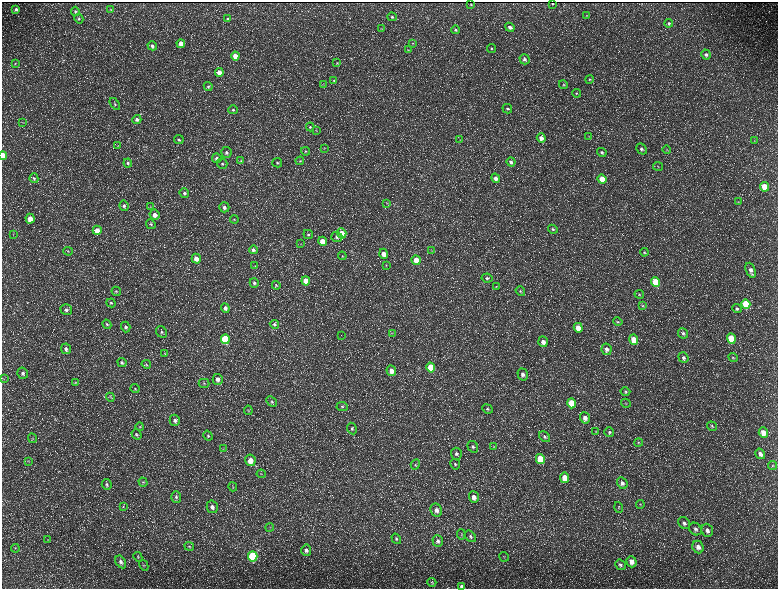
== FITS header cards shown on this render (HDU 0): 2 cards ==
NAXIS1  =                 1552 / length of data axis 1
NAXIS2  =                 1173 / length of data axis 2

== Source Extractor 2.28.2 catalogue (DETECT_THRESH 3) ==
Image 1552 x 1173 px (HDU 0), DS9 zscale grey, zoomed out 1/2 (1 PNG px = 2 x 2 image px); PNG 780 x 591 px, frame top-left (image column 1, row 1173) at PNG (2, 2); each listed source drawn as its Kron ellipse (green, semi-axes under 4 px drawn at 4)
Background 216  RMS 9.8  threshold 29.3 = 3 sigma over >= 5 px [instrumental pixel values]
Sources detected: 235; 33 cannot appear on this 1/2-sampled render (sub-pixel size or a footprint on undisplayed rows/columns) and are neither listed nor drawn; the other 202 listed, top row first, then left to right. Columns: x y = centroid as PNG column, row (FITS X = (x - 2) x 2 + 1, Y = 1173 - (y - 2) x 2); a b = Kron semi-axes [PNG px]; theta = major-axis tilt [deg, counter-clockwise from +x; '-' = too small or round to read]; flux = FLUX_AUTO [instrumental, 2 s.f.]
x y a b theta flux
552 3 2 1 - 1200
471 5 2 2 - 1500
16 9 4 3 - 4400
111 10 4 3 - 1200
75 11 5 4 - 2900
586 15 4 3 - 1300
392 17 5 4 - 3300
79 19 5 4 - 3100
228 19 4 3 - 3000
669 23 4 4 - 3800
510 27 5 4 - 6500
381 29 3 3 - 1100
456 30 4 4 - 3000
181 44 4 4 - 23000
413 44 4 3 - 1300
152 46 5 4 - 4900
491 48 5 4 - 2600
408 50 3 3 - 1200
706 55 5 4 - 5400
235 56 4 4 - 22000
525 59 5 5 - 5500
337 63 4 4 - 2200
15 64 4 3 - 1400
219 72 4 4 - 15000
589 79 4 3 - 2100
334 80 4 3 - 2000
324 85 4 2 - 870
563 85 4 3 - 1900
208 86 4 4 - 2700
576 93 4 3 - 1900
115 104 7 4 -53 3300
507 109 5 4 - 3700
233 110 5 4 - 3000
137 120 4 4 - 6300
23 123 3 2 - 1100
310 127 4 4 - 2500
316 130 3 2 - 1100
589 136 3 2 - 1300
541 138 5 4 - 11000
179 139 5 4 - 3600
460 140 3 3 - 1200
755 141 3 2 - 1000
118 146 3 2 - 920
325 148 4 2 - 1300
641 149 6 5 - 5400
667 149 4 3 - 2000
306 151 4 4 - 2300
226 152 5 5 - 5600
602 152 5 4 - 3900
3 155 4 2 - 26000
217 158 5 4 - 6300
241 161 4 4 - 2100
300 161 4 3 - 2200
511 162 4 3 - 5500
128 163 4 4 - 2800
277 163 5 4 - 3100
222 164 5 5 - 3900
658 166 5 3 - 2000
34 178 5 4 - 3300
496 178 5 4 - 8700
602 179 5 4 - 33000
764 187 5 4 - 36000
184 193 5 4 - 5400
738 202 3 2 - 920
386 203 3 3 - 1300
124 206 5 4 - 5100
151 207 4 3 - 1700
224 207 5 5 - 7300
155 215 5 5 - 13000
30 219 5 4 - 21000
234 219 4 3 - 2100
151 224 5 4 - 3100
553 229 5 4 - 3400
97 230 4 4 - 18000
342 233 5 4 - 20000
13 234 3 2 - 1200
308 234 5 4 - 3500
337 237 5 5 - 5200
323 241 4 4 - 32000
301 244 3 2 - 1200
253 250 4 4 - 5700
68 251 5 2 - 1600
432 251 3 2 - 980
644 252 4 4 - 2200
384 254 5 4 - 16000
342 256 4 3 - 1800
196 259 5 4 - 15000
416 260 5 4 - 30000
386 265 4 3 - 1900
255 266 3 2 - 1100
751 270 8 4 -69 9600
487 278 5 4 - 3700
306 281 4 4 - 40000
656 282 5 4 - 66000
254 283 5 4 - 3800
276 285 4 3 - 2000
496 287 3 2 - 1100
116 291 5 4 - 2800
520 291 5 4 - 2600
639 294 5 3 - 2000
111 303 4 4 - 2700
746 304 5 4 - 90000
642 306 4 3 - 2100
225 308 5 4 - 7000
737 309 5 4 - 4100
66 310 6 5 - 5500
618 322 5 4 - 2400
107 324 5 4 - 3100
274 324 5 4 - 4200
126 327 5 4 - 5600
578 328 5 4 - 23000
161 332 6 5 - 4300
393 333 3 2 - 1300
683 333 5 5 - 3800
341 335 2 1 - 390
225 339 5 4 - 92000
731 339 5 4 - 76000
634 340 5 4 - 31000
543 342 5 4 - 10000
66 349 5 5 - 6200
607 349 6 5 - 7300
165 353 3 2 - 1200
733 357 5 4 - 2500
683 358 6 5 - 5100
122 363 5 4 - 3800
146 364 5 3 - 2500
431 368 5 4 - 63000
391 371 5 4 - 16000
23 373 6 5 - 5500
523 374 6 5 - 7900
3 379 3 2 - 1000
218 379 5 5 - 9200
75 382 4 3 - 1500
204 383 5 4 - 3200
135 389 4 3 - 2200
625 392 5 4 - 2900
110 397 4 3 - 1700
272 401 6 4 -44 3500
571 403 5 4 - 52000
626 403 5 2 - 1100
342 406 5 4 - 4100
487 409 5 4 - 3400
248 410 4 4 - 2400
585 418 5 5 - 10000
175 420 5 5 - 7000
712 426 5 4 - 2600
140 427 4 3 - 1700
352 428 6 4 -64 4000
596 431 4 2 - 970
609 432 5 4 - 3500
763 433 5 4 - 22000
136 434 5 4 - 3400
208 436 5 4 - 3000
544 437 6 4 -48 4700
33 438 5 3 - 1900
638 442 4 4 - 2100
473 447 6 5 - 5000
494 447 4 3 - 2000
223 449 3 2 - 1200
456 454 6 5 - 5200
760 454 5 4 - 8100
540 459 5 4 - 52000
250 460 6 5 - 24000
28 461 4 4 - 2000
415 464 5 4 - 3300
455 464 5 5 - 3500
773 465 4 3 - 2000
261 474 4 2 - 1500
565 478 5 4 - 32000
143 482 5 4 - 2500
622 483 6 5 - 7400
107 484 5 5 - 3700
233 487 5 3 - 2000
176 497 6 5 - 4200
474 497 6 5 - 13000
640 504 4 4 - 2100
123 507 3 2 - 1100
212 507 6 5 - 8800
619 507 5 4 - 2700
436 510 7 5 -61 11000
684 523 6 5 - 6200
270 527 4 2 - 1400
695 529 7 5 -46 6500
707 530 7 5 -69 8700
461 534 5 4 - 2500
470 536 6 4 -48 4400
396 539 5 4 - 3100
48 540 3 2 - 890
438 541 6 5 - 6100
189 546 5 4 - 2500
698 547 6 5 - 12000
15 548 4 3 - 2100
306 550 5 5 - 6800
253 556 5 4 - 160000
138 557 5 4 - 2400
504 557 5 2 - 1200
121 562 7 5 -60 6200
631 562 6 5 - 14000
144 565 6 3 -60 2000
620 565 5 5 - 4800
432 582 4 3 - 1500
462 586 4 3 - 6200
At the frame edge (FLAGS 8, measured only in part): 2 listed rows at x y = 3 155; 462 586
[33 sub-pixel or undisplayed-footprint detections neither listed nor drawn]